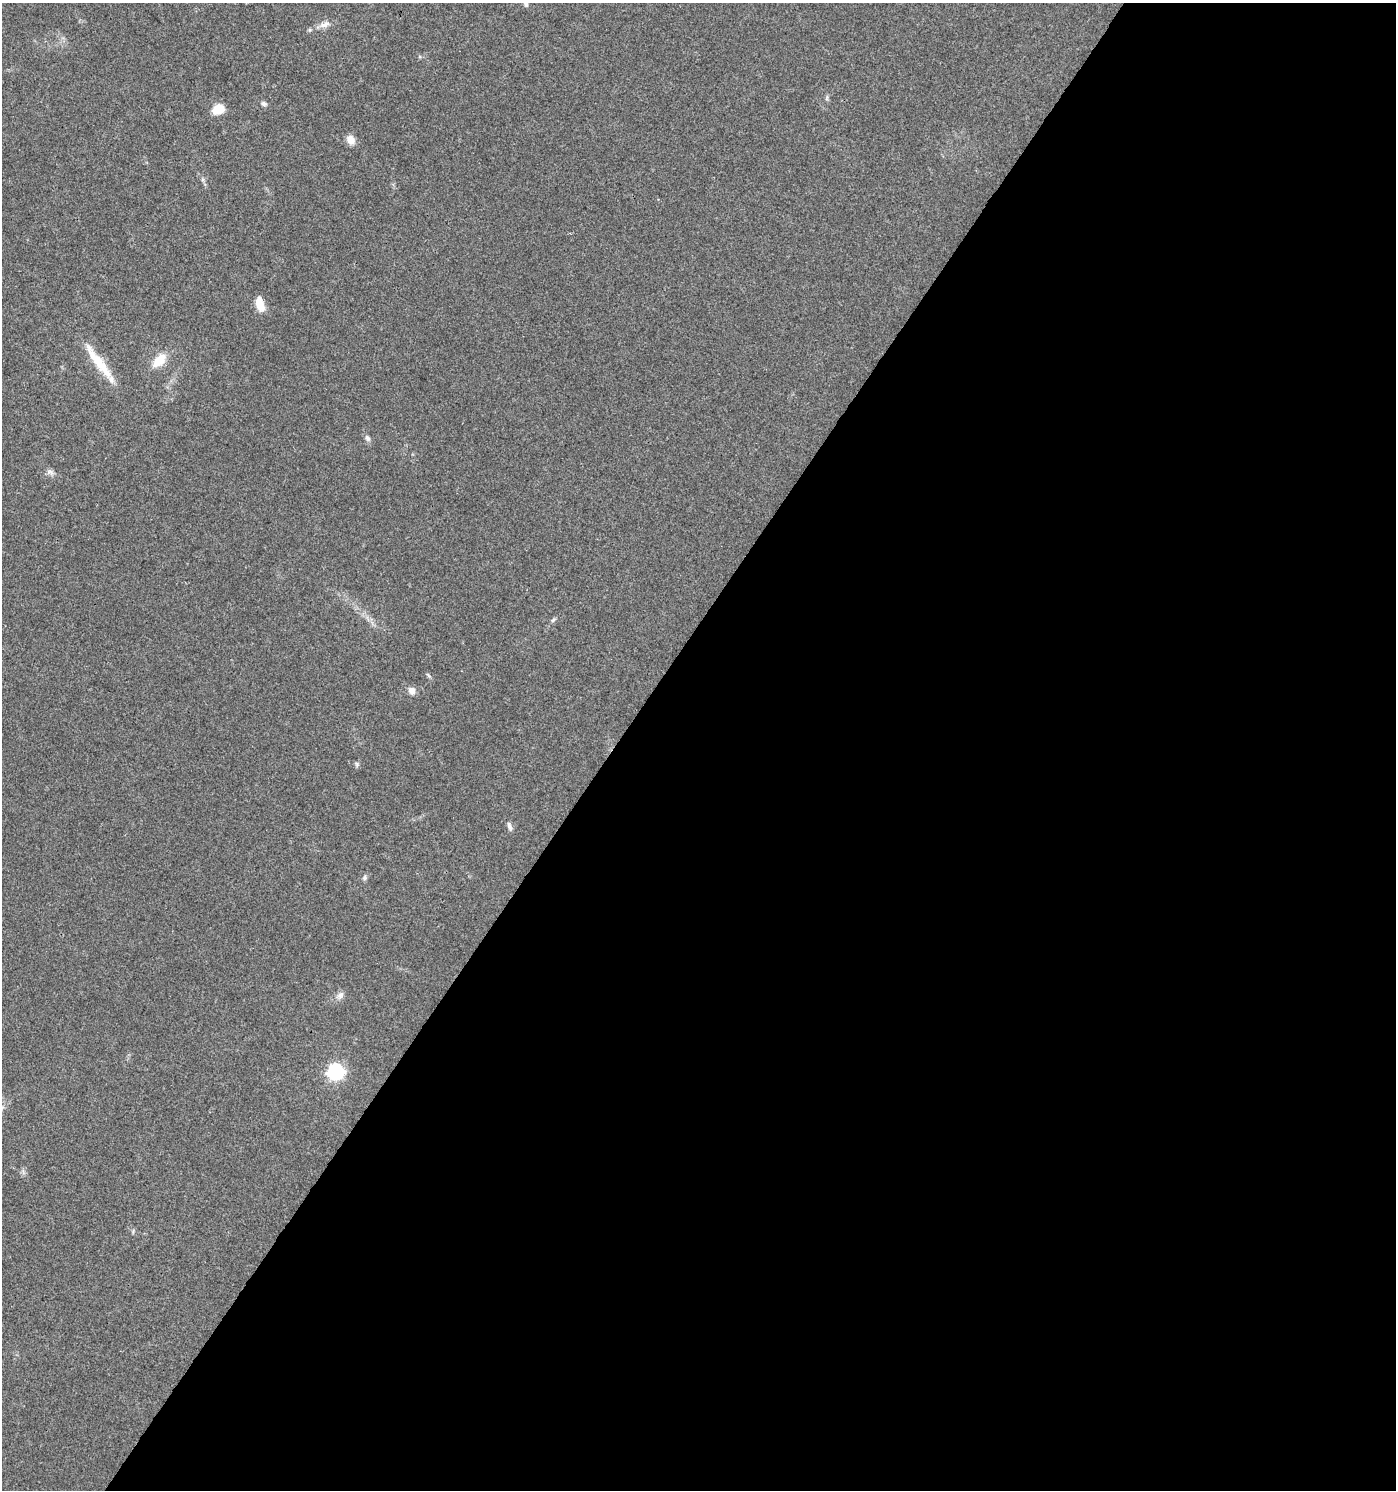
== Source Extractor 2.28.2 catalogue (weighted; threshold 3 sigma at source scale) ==
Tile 12 of 4 x 4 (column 4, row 3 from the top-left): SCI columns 4357-5750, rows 1492-2979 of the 5997 x 5955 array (HDU 1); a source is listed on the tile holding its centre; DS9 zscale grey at full resolution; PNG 1398 x 1492 px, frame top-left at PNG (2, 3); no overlay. Shown black and unused: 56% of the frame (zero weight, under 3 of 4 exposures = <1% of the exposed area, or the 3 px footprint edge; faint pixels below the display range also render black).
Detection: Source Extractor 2.28.2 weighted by HDU 2 'WHT'; one run over the whole footprint, this tile lists its part. Background 0.0437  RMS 0.0042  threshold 0.0188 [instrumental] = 3 sigma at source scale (4.5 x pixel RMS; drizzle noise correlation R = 1.50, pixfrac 1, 0.0396/0.0396 arcsec/px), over >= 5 px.
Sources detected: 19; all 19 listed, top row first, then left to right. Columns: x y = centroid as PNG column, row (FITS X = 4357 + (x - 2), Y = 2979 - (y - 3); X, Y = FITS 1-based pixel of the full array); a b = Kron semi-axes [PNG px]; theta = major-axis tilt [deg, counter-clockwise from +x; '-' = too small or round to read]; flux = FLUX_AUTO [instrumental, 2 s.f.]
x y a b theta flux
526 4 7 5 -73 0.93
325 24 16 8 23 2.8
264 104 7 6 - 1.1
218 109 14 10 22 6.1
350 140 11 9 -62 3.5
260 304 17 8 -73 5.4
159 360 19 10 44 7.8
99 362 57 10 -53 13
367 438 9 6 -64 1.3
50 472 11 7 -22 1.6
553 620 7 4 45 0.74
428 675 7 4 -46 0.65
412 691 9 8 - 2.5
357 764 7 5 -69 0.82
509 826 13 5 -71 1.4
364 878 7 6 - 0.99
340 995 12 8 51 2.1
335 1072 7 7 - 120
133 1231 5 5 - 0.62
Isophote crosses this tile's border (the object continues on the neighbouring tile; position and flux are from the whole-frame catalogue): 1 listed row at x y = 526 4